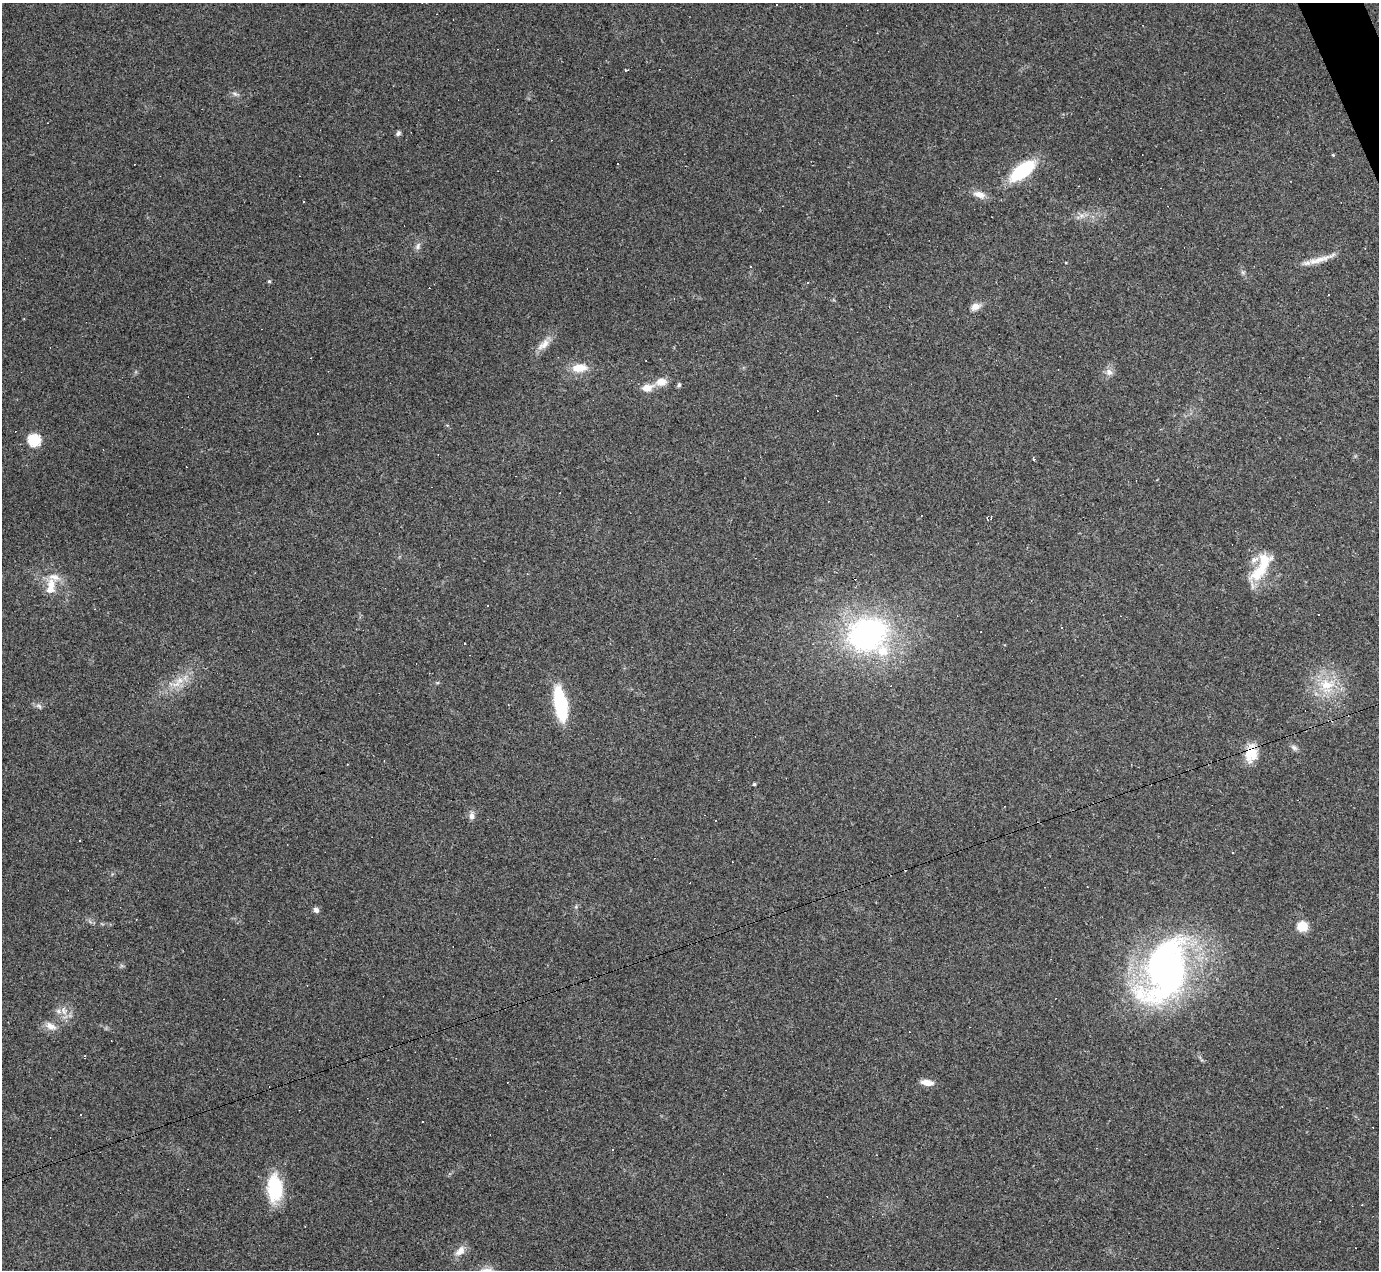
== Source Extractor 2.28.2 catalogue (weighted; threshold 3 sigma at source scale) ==
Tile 10 of 4 x 4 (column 2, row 3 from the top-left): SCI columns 1378-2754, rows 1545-2812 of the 5508 x 5495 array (HDU 1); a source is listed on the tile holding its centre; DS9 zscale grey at full resolution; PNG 1381 x 1272 px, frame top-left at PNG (2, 3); no overlay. Shown black and unused: <1% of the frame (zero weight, under 3 of 4 exposures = <1% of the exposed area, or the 3 px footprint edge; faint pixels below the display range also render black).
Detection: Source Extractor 2.28.2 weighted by HDU 2 'WHT'; one run over the whole footprint, this tile lists its part. Background 0.232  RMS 0.0082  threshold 0.0367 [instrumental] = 3 sigma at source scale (4.5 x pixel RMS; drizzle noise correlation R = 1.50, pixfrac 1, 0.05/0.05 arcsec/px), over >= 5 px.
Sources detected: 68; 20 cosmic-ray / hot-pixel residue — not listed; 6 inside a brighter listed object's ellipse — not listed separately; the other 42 listed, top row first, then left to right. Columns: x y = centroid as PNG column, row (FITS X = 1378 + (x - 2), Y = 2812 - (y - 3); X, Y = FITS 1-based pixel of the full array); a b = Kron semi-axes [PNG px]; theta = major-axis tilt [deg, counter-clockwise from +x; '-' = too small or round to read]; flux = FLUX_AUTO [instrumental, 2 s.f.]
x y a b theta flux
235 94 12 4 -17 2.2
398 133 6 5 - 2
1333 155 4 3 - 0.73
618 164 3 2 - 1
1022 171 23 10 37 62
979 194 16 8 -19 7.2
1081 215 7 4 -18 2.4
418 246 10 7 65 3
1317 260 46 6 18 11
1066 263 4 2 - 0.57
269 281 5 4 - 1.1
807 283 3 3 - 3.2
975 307 12 8 20 5.6
544 344 21 9 42 8.7
579 368 19 9 3 13
1109 372 10 9 - 4.4
661 382 13 9 6 9.1
679 385 6 5 - 1.4
647 388 17 10 14 8.1
317 433 3 3 - 2.1
34 440 6 6 - 88
1033 459 3 3 - 13
1259 572 35 15 53 26
51 584 16 12 85 10
868 634 35 28 26 200
176 684 15 8 21 9.2
1327 685 24 22 10 29
561 704 30 11 -80 60
39 706 10 5 -38 2.3
1294 748 11 6 -37 2.6
1251 754 20 13 79 19
754 784 4 3 - 1.2
472 816 10 7 90 3.8
1232 853 3 2 - 0.79
316 910 7 6 - 2.9
1303 927 6 6 - 47
1165 971 79 46 68 300
64 1011 14 7 -74 5.5
51 1026 15 9 -30 6.3
927 1082 15 7 -8 7.2
275 1188 29 16 -87 44
460 1251 16 9 43 7
Overlapping masked pixels (flux is a lower limit): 1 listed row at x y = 1251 754